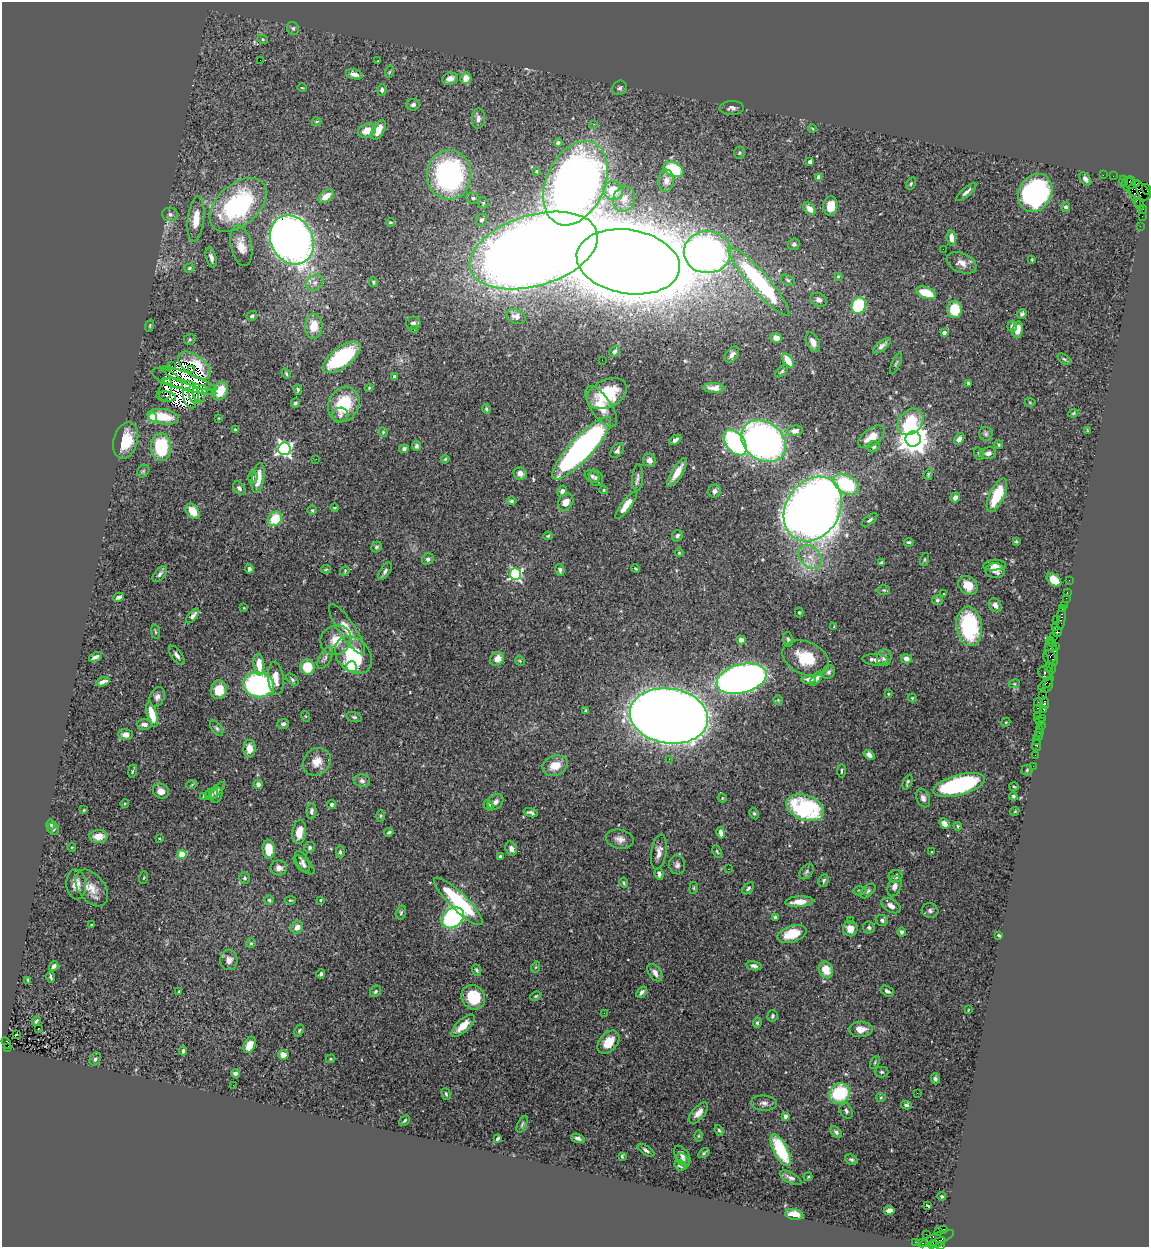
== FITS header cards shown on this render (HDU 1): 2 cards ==
NAXIS1  =                 1147
NAXIS2  =                 1245

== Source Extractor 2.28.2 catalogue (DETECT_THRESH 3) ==
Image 1147 x 1245 px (HDU 1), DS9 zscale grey, 1 PNG px = 1 image px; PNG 1151 x 1249 px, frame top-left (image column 1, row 1245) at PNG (2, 2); each listed source drawn as its Kron ellipse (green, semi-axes under 4 px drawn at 4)
Background 1.22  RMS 0.044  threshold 0.132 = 3 sigma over >= 5 px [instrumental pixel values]
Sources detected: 470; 10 with non-positive FLUX_AUTO (blend fragments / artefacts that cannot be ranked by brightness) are neither listed nor drawn; the other 460 listed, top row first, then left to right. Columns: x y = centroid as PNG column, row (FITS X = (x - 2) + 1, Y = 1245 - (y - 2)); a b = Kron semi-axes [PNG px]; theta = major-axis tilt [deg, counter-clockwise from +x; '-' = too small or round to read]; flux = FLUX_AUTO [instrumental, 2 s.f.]
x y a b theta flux
293 28 7 6 - 6.7
263 39 5 4 - 3.7
260 60 2 2 - 22
378 61 3 2 - 8.9
389 72 6 4 70 4
354 74 8 5 -15 16
466 78 6 5 - 29
450 79 8 5 19 19
302 88 4 3 - 2.2
620 88 8 6 47 7.8
382 90 5 4 - 7.4
413 105 6 6 - 8.6
732 108 12 7 2 11
478 119 10 6 88 12
317 122 5 3 - 4.1
594 124 3 2 - 6.6
812 128 4 3 - 2.6
367 130 9 6 24 37
378 130 11 5 61 36
558 143 4 4 - 5.7
740 153 6 5 - 4.9
810 162 4 4 - 15
673 169 10 7 -26 130
536 171 3 3 - 3.3
449 175 25 22 88 600
1103 175 2 2 - 28
1113 176 2 2 - 17
819 178 4 4 - 34
1085 179 7 5 -53 11
666 181 11 8 86 16
1124 181 5 2 - 160
575 183 44 29 66 2400
911 183 7 4 64 4.7
1130 183 6 5 - 410
1136 184 3 3 - 70
1136 189 16 8 -33 730
1146 189 5 3 - 68
613 191 10 9 - 53
966 192 12 4 42 9.9
1035 193 20 16 60 630
326 196 8 5 39 32
1135 196 12 4 -70 640
473 198 7 5 -11 7.3
624 199 13 10 72 27
483 203 6 5 - 4.7
1139 204 6 2 -69 85
238 205 33 20 41 420
830 206 9 7 80 43
1066 207 5 4 - 6
810 209 7 5 -47 22
1143 209 4 3 - 77
170 214 8 7 - 10
1142 216 2 2 - 22
196 219 23 8 84 50
481 220 6 5 - 8.1
390 222 4 3 - 3.9
1140 226 2 2 - 34
951 238 7 4 -83 23
292 240 25 21 -61 2200
794 244 6 5 - 7.3
241 246 21 10 -78 40
943 249 2 2 - 44
534 251 66 35 17 9500
707 252 23 21 0 1500
211 258 10 5 -73 13
1032 259 4 2 - 2.3
628 262 52 32 -9 19000
962 263 16 9 -23 29
189 268 5 4 - 5.5
838 276 4 3 - 3.1
788 280 7 5 -28 6.2
759 281 45 9 -49 390
373 282 5 3 - 4
315 283 9 7 36 14
926 293 10 5 -19 72
819 300 8 6 -28 13
858 305 8 7 - 180
955 309 8 7 - 75
1022 314 5 4 - 7.5
252 316 5 4 - 6
516 316 10 7 -19 15
413 323 7 6 - 9.9
150 326 6 4 73 3.6
314 326 12 9 90 50
1012 326 5 5 - 11
414 329 2 2 - 2
1018 330 8 5 80 32
944 332 3 3 - 11
776 338 5 5 - 18
189 339 6 5 - 4.8
813 342 10 6 -66 19
882 346 11 4 38 12
614 351 6 4 44 6.5
732 354 9 5 53 13
342 358 22 10 37 250
1064 359 7 3 -35 4.6
602 360 2 2 - 67
788 361 8 4 -55 40
896 363 11 3 66 5.1
172 366 2 2 - 2.7
194 366 19 10 -37 29
192 370 2 2 - 1.6
782 371 8 3 40 4.1
286 374 5 3 - 4.4
394 377 4 3 - 15
168 378 17 7 -28 5.1
188 379 30 5 -22 4.2
968 383 4 3 - 4.9
189 386 28 4 -14 2.4
369 388 4 3 - 2.9
714 388 10 5 0 19
298 389 5 4 - 4.4
166 390 12 6 76 7.4
220 391 10 7 60 60
194 394 9 5 -79 8.7
607 394 21 14 27 140
199 395 8 5 -61 3.7
166 396 10 5 -9 3.3
189 398 10 5 -69 18
1030 402 5 3 - 3
295 403 5 3 - 6.2
344 404 18 15 62 130
601 407 23 10 -56 55
486 409 5 4 - 4.6
1073 413 5 4 - 3.2
340 415 8 7 - 10
152 417 4 4 - 81
163 417 16 7 -8 78
219 418 3 2 - 2
910 422 14 11 46 120
236 430 4 3 - 4.1
795 431 8 5 7 16
1087 431 4 3 - 3
383 432 4 4 - 3.1
986 434 7 7 - 7.4
871 437 15 8 37 42
913 439 7 7 - 4900
959 439 6 4 55 14
126 440 18 12 74 83
675 440 7 4 33 13
764 441 24 19 -37 1400
735 442 15 9 -53 520
999 445 4 4 - 3.6
417 446 5 4 - 9.5
161 447 14 10 -88 150
874 447 6 5 - 8.2
582 448 41 11 47 930
284 449 6 6 - 860
404 449 5 4 - 8.5
617 451 8 5 54 9.4
988 453 8 6 10 14
979 454 6 4 -71 4.9
316 459 2 2 - 6.8
445 459 4 3 - 3.1
649 460 7 6 - 17
143 471 7 5 46 4.7
677 472 16 5 58 39
520 473 7 6 - 20
928 474 6 4 71 3.9
592 476 8 6 -29 7.7
253 477 6 4 89 6.5
258 478 15 6 81 49
596 478 8 7 - 8.6
638 478 13 5 86 10
846 484 14 8 -30 210
239 488 7 5 -50 7.7
604 490 4 4 - 3.6
562 491 6 4 59 13
715 491 6 6 - 11
997 495 18 7 65 120
955 497 5 4 - 13
511 501 5 4 - 5.6
566 502 9 7 56 26
626 505 16 5 53 32
334 508 4 2 - 2.7
813 509 34 27 58 3800
312 510 5 4 - 3.9
193 511 8 6 -53 43
275 519 8 6 47 84
870 520 9 4 39 6.5
548 536 5 4 - 3.7
677 536 6 5 - 7.4
1016 541 4 3 - 3.3
909 542 5 3 - 3.8
376 547 6 5 - 5.7
679 553 4 4 - 3
810 557 13 10 -47 36
428 559 6 5 - 7.3
925 559 7 3 71 3.2
882 562 4 3 - 3.9
995 565 11 5 4 11
249 569 4 4 - 10
326 569 5 4 - 3.4
635 569 4 3 - 3.1
560 570 6 4 -77 7.5
345 571 5 4 - 3.2
385 571 10 4 57 8
995 571 10 7 -9 21
160 574 10 5 50 9.4
515 574 6 6 - 480
1054 580 8 5 -39 69
1069 580 2 2 - 27
968 585 10 8 -42 41
884 590 6 5 - 4.8
1067 592 3 2 - 100
944 593 3 3 - 14
119 597 5 3 - 8
1066 598 2 2 - 20
937 600 5 5 - 5.7
995 605 7 6 - 12
1064 605 2 2 - 71
244 608 4 3 - 2.1
1062 609 3 3 - 100
799 612 5 4 - 3.4
193 616 8 4 53 12
1061 618 12 3 85 270
1056 619 2 2 - 54
969 626 20 13 -84 290
834 627 3 2 - 3.5
1055 627 3 3 - 180
347 629 30 8 -56 53
155 632 7 3 -81 3.9
1057 632 5 4 - 370
1053 637 3 2 - 130
788 639 7 5 -78 6.4
336 640 16 14 27 52
741 640 5 4 - 16
1050 640 2 2 - 29
1053 643 3 3 - 56
1056 646 4 3 - 110
1052 651 14 6 -79 650
177 655 11 5 -54 11
353 655 21 16 -48 170
95 657 7 3 25 9.4
325 657 12 6 62 11
1049 657 7 6 - 460
806 658 24 16 -23 100
884 658 8 7 - 14
497 659 7 6 - 27
906 659 5 4 - 9
875 660 13 5 -5 14
520 661 5 4 - 3
259 665 11 5 -83 45
307 667 8 7 - 76
352 667 5 5 - 250
1048 667 2 2 - 83
1052 669 6 3 74 310
829 672 7 6 - 7.9
1046 673 7 6 - 1100
276 678 16 7 -84 34
742 679 25 14 14 2000
809 679 7 4 4 13
816 679 8 4 49 10
292 680 7 4 -46 5.6
103 682 7 3 19 14
1046 683 9 3 40 290
1014 684 5 3 - 3.2
258 685 15 12 -7 530
1048 685 7 2 66 240
219 690 9 8 - 57
888 694 4 3 - 2.4
1043 695 2 2 - 72
157 697 10 7 69 13
912 698 4 3 - 2.9
778 700 4 4 - 3.5
1038 702 4 2 - 130
1045 703 6 3 -81 260
1037 708 3 2 - 180
1044 709 3 3 - 140
586 710 4 3 - 4.4
152 715 12 5 -74 59
305 716 5 3 - 2.6
669 716 39 27 -9 7700
1038 716 2 2 - 14
354 717 8 4 -15 5.1
1042 718 2 2 - 100
1040 721 5 3 - 140
1006 722 5 3 - 2.9
144 724 7 5 0 14
283 724 6 5 - 6.6
1041 725 2 2 - 69
217 728 9 5 -52 7.2
1040 729 3 2 - 130
1039 732 3 3 - 56
125 735 7 5 -3 23
1038 736 4 3 - 80
1036 740 3 2 - 23
1037 745 5 3 - 210
249 749 9 6 89 28
869 755 6 4 -40 14
1035 755 2 2 - 43
669 759 3 2 - 7.5
317 762 15 13 44 35
555 766 13 9 20 46
1033 766 2 2 - 16
1027 770 5 5 - 4.7
132 771 7 3 81 3.7
841 771 7 3 90 3.6
362 781 8 6 -10 8.8
907 782 8 4 67 5.5
192 784 5 3 - 3
258 784 4 4 - 14
959 785 26 10 15 400
1014 787 5 3 - 2.9
217 790 11 4 47 8.4
161 791 8 7 - 21
211 794 7 5 29 6.3
217 795 8 5 67 7.6
203 796 3 2 - 2.7
1013 796 4 4 - 5.9
722 798 4 4 - 3
923 798 9 6 -67 12
496 802 9 7 45 13
125 803 4 3 - 2.6
332 804 4 4 - 6.3
489 805 6 4 -58 7.1
805 808 19 12 -20 330
84 810 4 3 - 2.9
311 811 8 5 88 9.4
1015 811 4 3 - 2.5
531 813 7 3 -18 7.3
754 813 6 4 -62 4.3
381 816 6 4 90 3.4
944 823 6 4 -49 24
51 825 5 4 - 4.8
958 826 4 4 - 3.1
53 829 6 5 - 9.6
299 832 12 6 81 44
389 832 4 3 - 5.2
721 833 6 4 -79 16
98 837 9 6 3 40
159 838 3 2 - 2.6
620 839 14 9 -12 20
72 847 4 3 - 2.3
310 847 5 5 - 7.8
269 849 10 6 -86 48
511 849 7 5 -72 12
340 852 6 4 -84 6.2
659 852 18 7 81 22
717 852 6 3 -63 3.3
931 852 3 3 - 14
182 854 4 4 - 110
500 856 3 3 - 4.5
302 861 11 5 -61 11
304 865 13 6 -40 11
677 865 9 8 - 11
279 868 8 7 - 17
728 869 3 2 - 4.1
807 872 8 6 51 7.6
659 874 6 4 -81 12
896 876 7 6 - 10
144 878 6 3 71 2.7
245 878 5 5 - 5.9
824 880 6 5 - 6.4
624 883 5 4 - 4
76 884 15 10 -86 31
895 886 10 6 69 17
92 888 21 13 -53 42
694 888 6 3 83 3.2
748 888 7 4 46 6.5
860 891 6 4 1 5.8
868 891 9 5 41 8.1
269 900 4 4 - 4.1
290 900 5 3 - 3.2
320 900 3 2 - 2.9
458 901 33 8 -44 230
799 902 14 5 3 33
891 906 11 6 -30 16
930 910 8 7 - 8.5
401 912 7 5 75 5.1
775 917 4 4 - 4.5
453 918 12 9 37 380
851 920 2 2 - 4.7
882 920 6 5 - 7.6
91 925 3 3 - 2.5
297 927 6 5 - 23
869 927 6 6 - 5.9
850 929 7 7 - 24
902 932 5 4 - 7.4
792 934 15 8 18 70
999 935 4 3 - 4.6
251 943 5 5 - 4.5
229 960 10 8 85 17
54 966 5 3 - 7.8
754 966 8 4 -9 8.4
536 967 6 3 71 3.6
476 970 6 4 -68 5.9
826 970 8 7 - 49
655 973 10 6 -53 14
321 974 4 3 - 5.2
51 977 5 3 - 5
28 980 4 3 - 3.3
375 991 6 5 - 7
887 991 7 4 -30 7.9
179 992 3 3 - 5.6
642 992 6 4 48 8.6
536 996 5 3 - 3.7
473 997 13 11 -51 91
968 1010 4 2 - 1.9
604 1013 2 2 - 6.3
772 1016 6 5 - 5.8
36 1021 5 3 - 6
757 1023 5 4 - 4.8
463 1025 15 6 44 41
38 1028 3 2 - 35
861 1029 12 7 1 27
299 1030 6 4 64 4.2
16 1034 3 2 - 4.3
608 1042 13 9 50 50
6 1043 6 4 -58 400
250 1045 9 5 64 29
7 1047 3 3 - 140
183 1051 4 3 - 7.4
283 1055 5 5 - 20
95 1059 7 5 60 7.8
331 1059 5 4 - 3.4
875 1062 7 4 64 4.1
882 1072 7 5 -1 5.6
235 1073 4 3 - 8.8
935 1079 5 4 - 6.1
233 1085 3 2 - 6
839 1093 11 9 41 170
917 1093 2 2 - 110
446 1094 6 4 -74 5.3
881 1097 5 4 - 3.4
764 1103 13 7 -5 13
906 1105 5 4 - 5.7
846 1111 8 6 -63 8.2
698 1113 13 6 49 23
785 1116 4 4 - 14
405 1121 6 3 42 4
522 1124 9 4 64 4.6
719 1130 5 4 - 4.7
836 1132 7 4 -46 7.6
699 1136 6 4 90 3.5
578 1138 7 4 -21 9.6
497 1139 4 3 - 5.7
646 1150 10 4 -34 7.9
781 1150 17 7 -63 170
704 1153 6 4 32 5
622 1156 3 3 - 3.8
682 1156 11 6 -55 14
851 1159 6 4 -19 6
683 1160 8 5 -45 7.8
680 1165 6 5 - 11
808 1177 4 3 - 3.2
790 1178 12 5 -28 12
942 1196 4 3 - 3.5
928 1206 3 3 - 46
889 1210 5 4 - 17
794 1214 9 5 -10 37
944 1230 4 3 - 1100
938 1231 2 2 - 22
926 1234 2 2 - 28
937 1238 18 5 21 1200
915 1242 2 2 - 23
922 1243 5 3 - 58
938 1243 8 3 25 330
932 1244 4 3 - 250
941 1245 3 2 - 78
At the frame edge (FLAGS 8, measured only in part): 2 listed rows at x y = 1146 189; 941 1245
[10 non-positive-flux detections neither listed nor drawn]